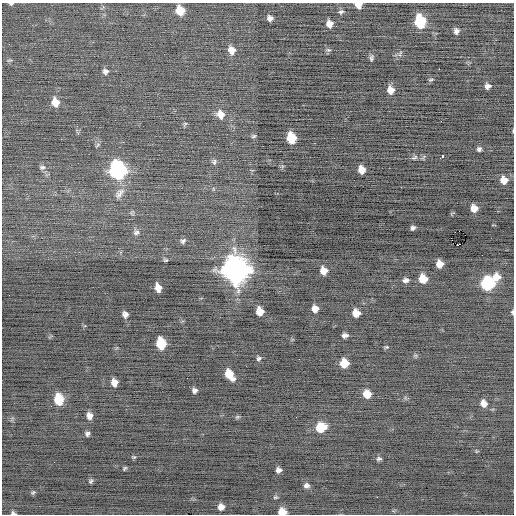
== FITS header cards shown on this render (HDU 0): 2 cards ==
NAXIS1  =                  512 / Axis length
NAXIS2  =                  512 / Axis length

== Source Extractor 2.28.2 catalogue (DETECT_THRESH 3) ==
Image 512 x 512 px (HDU 0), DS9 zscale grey, 1 PNG px = 1 image px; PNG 516 x 516 px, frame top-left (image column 1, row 512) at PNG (2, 3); no overlay
Background -0.221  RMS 0.78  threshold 2.35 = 3 sigma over >= 5 px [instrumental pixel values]
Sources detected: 85; all 85 listed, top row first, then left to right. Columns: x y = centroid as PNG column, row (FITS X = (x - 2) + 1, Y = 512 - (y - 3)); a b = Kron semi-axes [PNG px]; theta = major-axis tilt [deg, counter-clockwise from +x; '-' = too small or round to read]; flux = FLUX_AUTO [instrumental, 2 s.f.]
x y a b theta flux
11 4 5 3 - 80
358 5 6 5 - 530
180 10 8 7 - 1100
341 12 7 6 - 120
270 18 5 5 - 210
420 22 9 7 -77 3400
329 24 6 6 - 340
456 31 6 5 - 180
231 50 9 8 - 430
328 50 7 5 -18 95
400 54 9 3 68 96
371 58 9 5 74 120
9 60 8 3 9 67
439 69 2 2 - 360
105 71 7 7 - 180
431 80 6 3 11 66
488 86 6 5 - 200
391 90 8 7 - 440
55 102 9 7 -74 610
220 115 10 9 - 490
441 121 2 2 - 95
185 124 7 4 55 76
513 131 4 3 - 38
254 136 6 5 - 88
291 138 8 7 - 1900
479 149 6 5 - 130
442 156 6 3 45 370
414 158 9 5 28 130
214 162 8 7 - 120
42 167 9 7 1 160
117 170 10 9 - 13000
361 170 7 6 - 490
504 180 8 7 - 530
119 193 18 10 51 490
474 208 6 6 - 440
413 228 5 4 - 130
136 232 8 7 - 190
465 235 2 2 - 18000
451 239 3 2 - 44
183 241 8 6 29 140
458 245 3 2 - 230
165 260 5 4 - 79
439 264 6 6 - 530
235 270 12 11 - 57000
323 271 7 6 - 510
496 277 9 8 - 560
423 279 7 7 - 920
405 280 8 5 4 180
487 283 8 8 - 6300
158 288 7 6 - 510
315 309 6 6 - 410
260 311 7 6 - 660
512 312 6 3 -85 74
356 313 6 6 - 720
125 314 7 6 - 220
345 335 6 4 -1 190
161 343 9 7 -78 2100
386 347 6 4 1 65
415 355 7 4 1 76
259 358 6 5 - 120
344 363 7 7 - 970
229 374 10 6 -56 1000
114 383 7 6 - 430
194 390 5 5 - 160
367 394 7 7 - 730
59 399 9 7 -80 1700
483 403 8 6 -63 380
89 416 7 6 - 310
237 417 6 4 25 71
296 417 2 2 - 55
321 427 9 8 - 1500
87 434 5 5 - 140
476 451 6 3 -72 55
134 457 6 4 17 72
379 459 6 5 - 110
124 468 5 3 - 76
278 470 5 5 - 210
91 481 6 5 - 99
306 486 7 7 - 170
33 492 7 4 37 83
275 497 6 5 - 76
377 497 2 2 - 73
221 507 7 7 - 340
282 512 7 6 - 560
13 513 6 4 -15 120
At the frame edge (FLAGS 8, measured only in part): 6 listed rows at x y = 11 4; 358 5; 513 131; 512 312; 282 512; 13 513